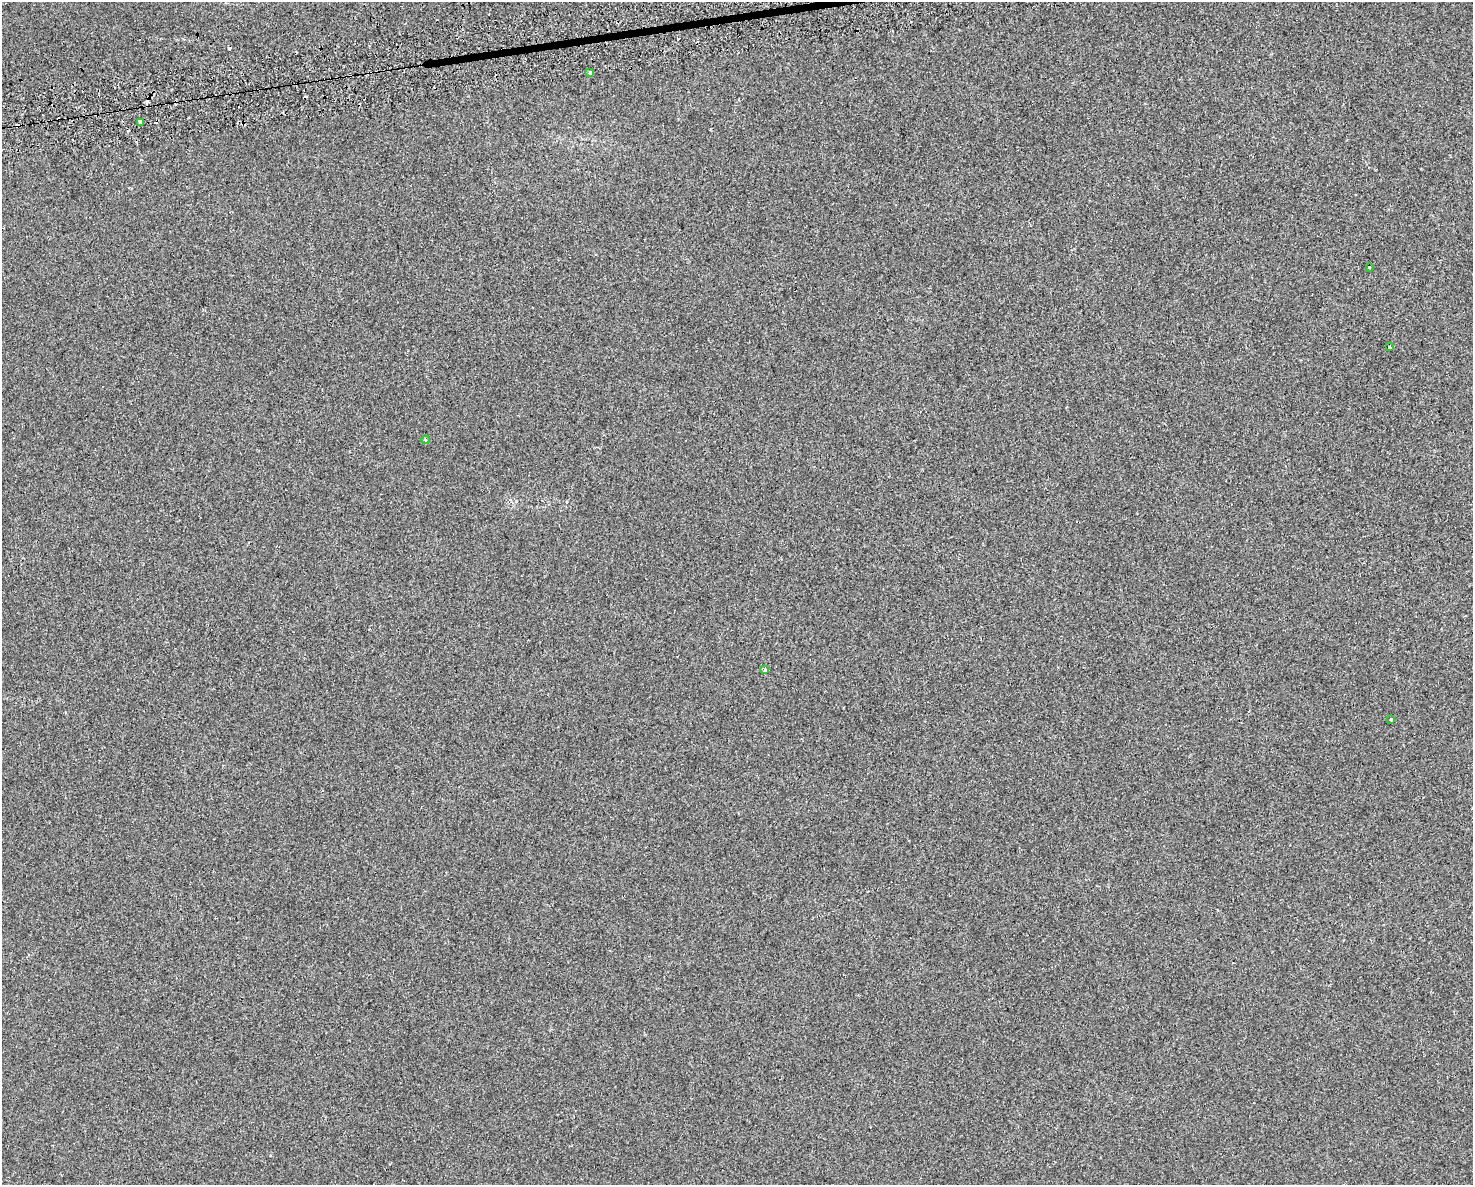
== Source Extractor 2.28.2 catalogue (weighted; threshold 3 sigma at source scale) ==
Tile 8 of 3 x 4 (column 2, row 3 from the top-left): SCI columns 1565-3035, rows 1223-2405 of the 4556 x 4811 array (HDU 1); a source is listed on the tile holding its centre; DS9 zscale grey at full resolution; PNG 1475 x 1187 px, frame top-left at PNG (2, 2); each listed source drawn as its Kron ellipse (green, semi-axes under 4 px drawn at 4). Shown black and unused: <1% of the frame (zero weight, under 2 of 3 exposures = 3% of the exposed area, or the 3 px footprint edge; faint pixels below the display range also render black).
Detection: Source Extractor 2.28.2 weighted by HDU 2 'WHT'; one run over the whole footprint, this tile lists its part. Background 0.00878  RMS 0.0068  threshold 0.0306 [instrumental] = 3 sigma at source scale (4.5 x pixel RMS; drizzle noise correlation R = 1.50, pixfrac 1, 0.0396/0.0396 arcsec/px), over >= 5 px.
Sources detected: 14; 7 cosmic-ray / hot-pixel residue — neither listed nor drawn; the other 7 listed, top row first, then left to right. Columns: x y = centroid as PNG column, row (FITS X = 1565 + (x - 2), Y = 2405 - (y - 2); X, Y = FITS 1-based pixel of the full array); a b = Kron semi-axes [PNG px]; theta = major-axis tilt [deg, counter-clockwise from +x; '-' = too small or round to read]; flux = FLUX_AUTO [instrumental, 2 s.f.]
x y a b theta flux
590 73 4 3 - 1.4
141 122 4 3 - 49
1369 267 3 3 - 4.5
1389 347 3 3 - 11
425 440 4 3 - 0.95
765 669 3 3 - 16
1390 719 3 2 - 0.61